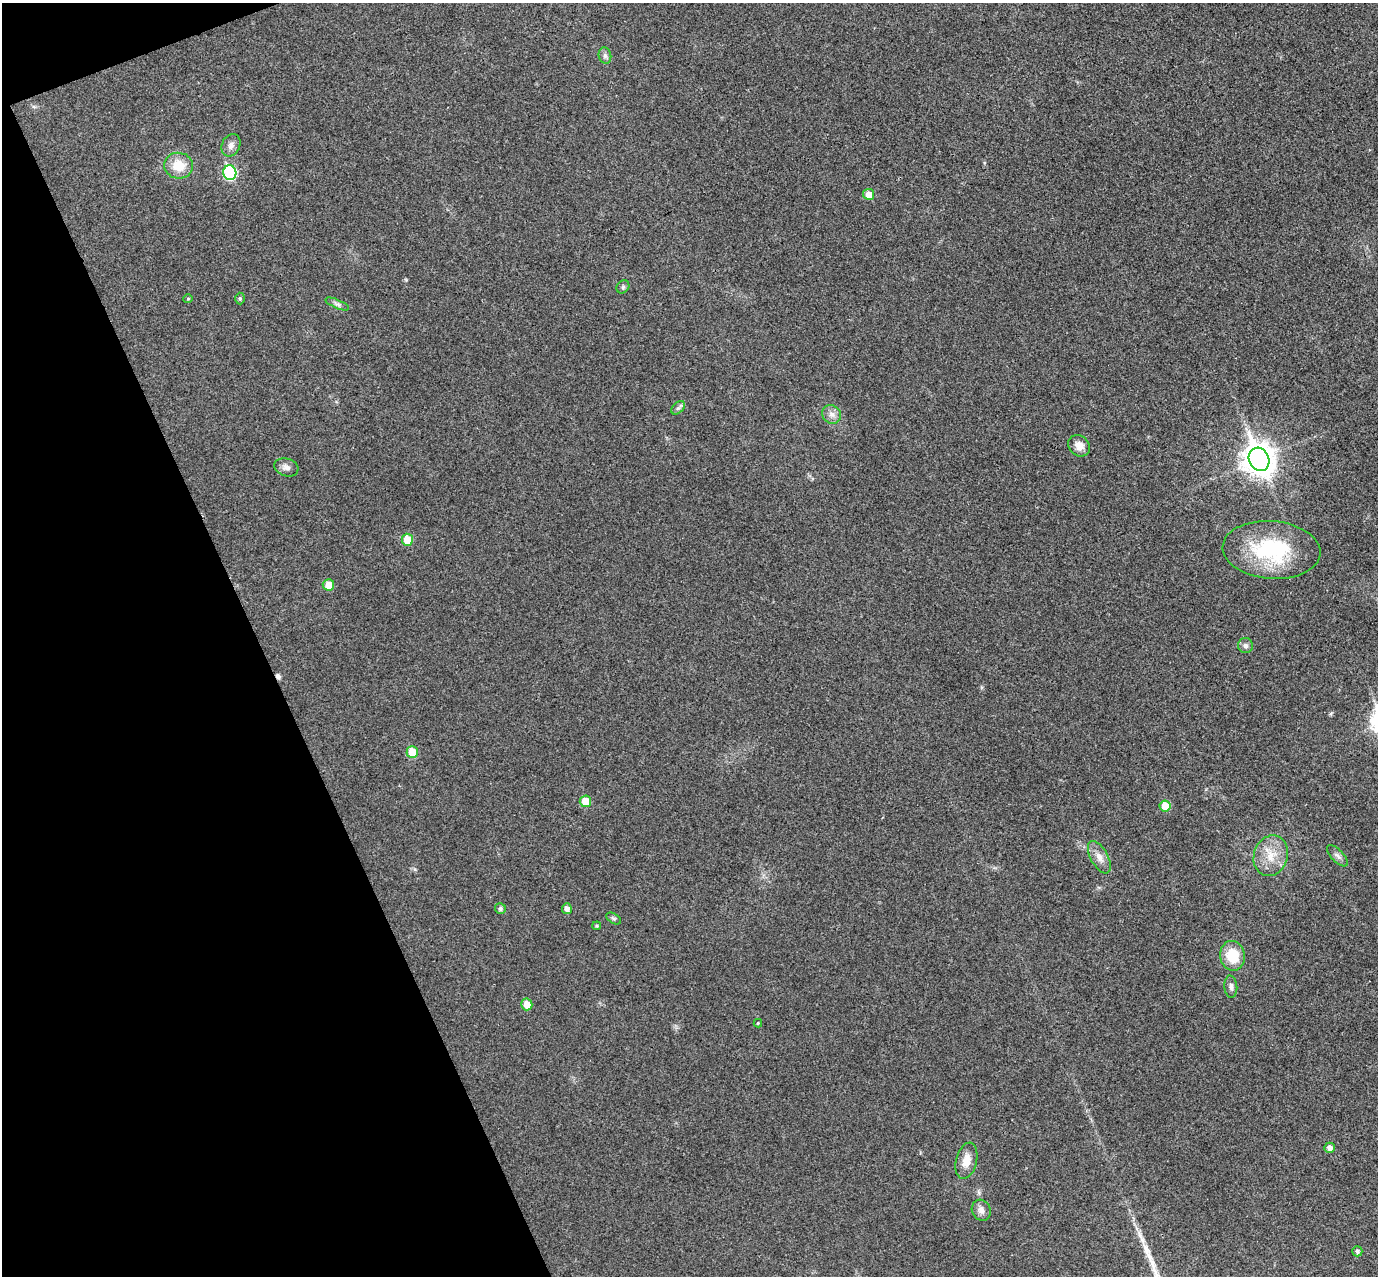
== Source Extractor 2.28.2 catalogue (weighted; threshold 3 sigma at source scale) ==
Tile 5 of 4 x 4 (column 1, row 2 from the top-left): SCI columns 55-1430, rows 2724-3997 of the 5615 x 5574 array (HDU 1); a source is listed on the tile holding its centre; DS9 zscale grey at full resolution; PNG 1380 x 1278 px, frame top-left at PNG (2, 3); each listed source drawn as its Kron ellipse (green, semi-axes under 4 px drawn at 4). Shown black and unused: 19% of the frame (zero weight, under 3 of 4 exposures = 6% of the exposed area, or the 3 px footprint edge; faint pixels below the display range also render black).
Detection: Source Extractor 2.28.2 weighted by HDU 2 'WHT'; one run over the whole footprint, this tile lists its part. Background 0.0328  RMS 0.0049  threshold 0.0219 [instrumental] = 3 sigma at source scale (4.5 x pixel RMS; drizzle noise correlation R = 1.50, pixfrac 1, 0.05/0.05 arcsec/px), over >= 5 px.
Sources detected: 38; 1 cosmic-ray / hot-pixel residue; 1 long thin detection or spike segment (spike, bleed or trail) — neither listed nor drawn; the other 36 listed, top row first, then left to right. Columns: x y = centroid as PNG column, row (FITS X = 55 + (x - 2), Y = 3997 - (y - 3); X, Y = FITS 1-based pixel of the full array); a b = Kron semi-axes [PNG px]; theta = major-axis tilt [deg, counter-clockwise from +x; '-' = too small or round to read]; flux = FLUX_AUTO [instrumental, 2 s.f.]
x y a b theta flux
605 56 8 6 -75 1.5
231 145 11 9 65 2.7
179 166 15 13 -5 10
230 173 7 6 - 48
869 194 5 5 - 4.4
623 287 7 5 46 1.1
240 298 6 5 - 0.67
188 299 5 4 - 0.6
337 304 13 4 -23 1.3
678 408 8 5 47 1.2
832 414 10 9 - 2.7
1079 446 12 10 -42 4
1259 459 12 10 -65 720
286 467 12 9 -17 2.5
407 540 6 5 - 11
1271 550 49 29 -4 43
328 585 6 5 - 6.2
1245 646 7 7 - 1.7
412 752 6 5 - 11
585 801 6 6 - 8.5
1165 806 5 5 - 7.4
1271 856 20 17 72 10
1337 856 14 6 -46 2
1099 857 18 8 -61 4.2
500 909 5 5 - 1
567 909 5 5 - 2.2
614 918 8 5 -30 0.87
597 926 4 3 - 0.58
1232 956 15 12 -79 14
1231 987 11 6 -85 1.8
527 1004 6 5 - 5.7
758 1023 4 4 - 0.58
1329 1148 5 5 - 2.1
966 1161 18 10 76 5.7
981 1210 11 9 -62 2.6
1357 1251 5 5 - 1.3